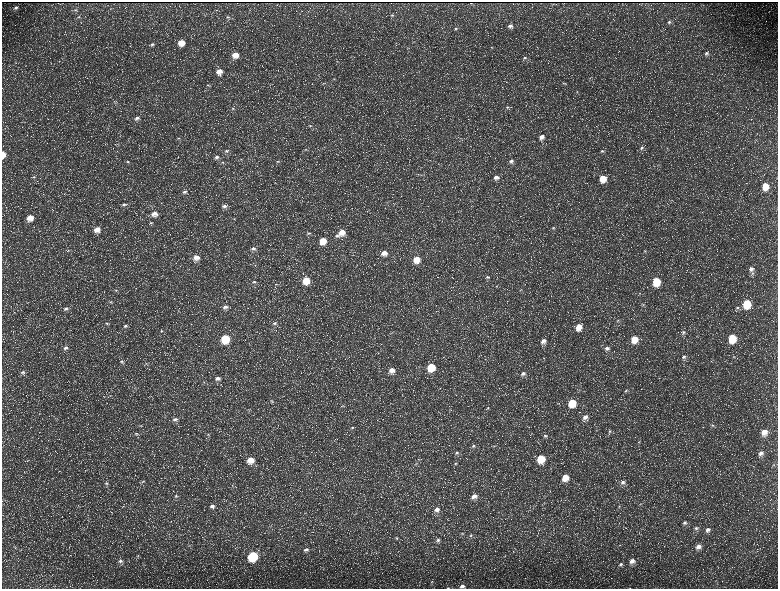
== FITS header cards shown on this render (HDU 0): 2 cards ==
NAXIS1  =                 1552 / length of data axis 1
NAXIS2  =                 1173 / length of data axis 2

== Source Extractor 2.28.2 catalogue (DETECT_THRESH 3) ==
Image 1552 x 1173 px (HDU 0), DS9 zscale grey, zoomed out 1/2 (1 PNG px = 2 x 2 image px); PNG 780 x 591 px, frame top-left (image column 1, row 1173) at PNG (2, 2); no overlay
Background 230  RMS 11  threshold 32.2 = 3 sigma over >= 5 px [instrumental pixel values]
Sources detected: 191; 36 cannot appear on this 1/2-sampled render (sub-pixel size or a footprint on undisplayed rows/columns) and are not listed; the other 155 listed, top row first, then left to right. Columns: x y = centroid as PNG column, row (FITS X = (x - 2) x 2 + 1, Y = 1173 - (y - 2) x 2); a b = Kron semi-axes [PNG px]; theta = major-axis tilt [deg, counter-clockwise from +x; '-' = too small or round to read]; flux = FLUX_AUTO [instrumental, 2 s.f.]
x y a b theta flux
471 3 2 1 - 900
16 8 6 4 20 5100
75 10 4 3 - 2200
392 15 5 4 - 3100
79 17 5 3 - 2400
228 17 6 4 4 3500
669 22 5 4 - 3300
510 26 6 5 - 7000
456 29 5 4 - 3700
181 43 6 6 - 24000
152 44 6 4 -3 4800
492 47 4 3 - 1700
706 53 5 4 - 4500
235 55 6 6 - 24000
525 58 5 4 - 4300
337 62 4 4 - 2300
219 71 7 6 - 17000
590 78 3 2 - 1000
334 79 4 2 - 1700
208 85 5 3 - 2700
577 92 3 2 - 1100
507 107 5 4 - 3100
233 108 6 3 -10 3200
137 118 7 5 6 7400
310 126 4 3 - 2400
542 137 6 5 - 10000
179 138 6 4 -18 3600
642 148 5 4 - 4100
306 150 5 3 - 2200
226 151 7 4 8 5600
602 151 5 3 - 3000
3 154 6 3 -88 23000
217 157 7 5 7 7500
277 161 5 4 - 2900
511 161 6 5 - 6700
128 162 5 3 - 2400
222 162 5 3 - 3200
659 165 4 2 - 1300
34 177 5 4 - 2700
496 177 6 6 - 9800
603 178 6 6 - 33000
765 186 6 5 - 37000
184 192 7 5 25 6700
124 204 6 4 0 4600
224 206 8 6 1 9700
155 214 7 7 - 15000
30 218 7 6 - 23000
234 218 4 3 - 1600
151 223 4 4 - 2300
553 228 4 4 - 2800
97 229 6 6 - 19000
342 232 8 7 - 23000
309 233 6 4 19 3600
337 236 6 5 - 5700
323 241 6 6 - 33000
253 249 6 5 - 7100
645 251 4 3 - 2200
384 253 7 7 - 19000
196 258 7 7 - 18000
416 259 7 7 - 32000
751 269 6 5 - 8500
752 273 4 4 - 3200
487 277 5 4 - 3700
306 280 6 6 - 42000
656 281 6 5 - 67000
254 282 6 4 21 3900
276 284 5 3 - 2000
116 290 4 3 - 2300
521 290 4 3 - 2100
640 293 4 3 - 1800
111 302 5 4 - 2900
747 304 6 5 - 89000
643 305 5 3 - 2400
225 307 7 5 7 7800
737 308 5 4 - 4000
66 309 6 5 - 5400
618 320 4 3 - 2100
107 323 5 3 - 2700
274 323 6 5 - 4700
125 326 5 4 - 5100
578 327 6 5 - 24000
161 331 5 3 - 2800
684 332 5 5 - 4100
732 338 6 5 - 76000
225 339 6 6 - 91000
634 339 7 6 - 33000
543 341 7 6 - 12000
601 345 3 2 - 990
66 348 6 5 - 6300
607 348 6 5 - 7700
684 357 6 5 - 5400
734 357 4 3 - 2300
121 362 6 4 -2 4300
146 363 4 3 - 2400
431 367 6 6 - 65000
392 370 7 7 - 18000
23 372 6 5 - 6000
523 373 7 5 16 8400
218 378 7 5 -1 9800
135 388 4 3 - 2500
626 391 5 4 - 2800
271 400 5 3 - 2700
572 403 7 6 - 54000
342 406 6 3 20 3600
488 408 5 4 - 3400
248 409 4 2 - 1600
585 417 7 5 29 11000
175 419 7 5 10 7100
713 425 4 4 - 2800
352 428 6 4 22 3800
609 431 6 4 25 3600
764 432 8 6 76 24000
136 433 5 4 - 3100
208 435 4 4 - 2700
545 436 6 5 - 4900
32 437 3 2 - 1400
639 442 5 3 - 1800
473 446 6 4 33 5000
494 446 4 3 - 1900
457 453 6 4 29 5100
761 453 7 6 - 10000
541 459 7 6 - 54000
250 460 8 7 - 27000
28 461 5 2 - 1600
456 463 5 3 - 3100
416 464 3 3 - 2200
773 465 3 3 - 1900
565 477 6 6 - 33000
143 481 5 3 - 2000
623 482 7 5 34 7600
106 483 5 4 - 3300
233 486 3 2 - 1500
176 496 5 5 - 4000
474 496 7 6 - 14000
212 506 7 5 10 8800
619 507 4 2 - 1500
436 510 8 6 14 12000
685 522 6 4 20 4900
696 528 5 5 - 4600
708 530 7 5 48 8100
471 536 6 4 26 4200
396 538 5 4 - 2900
438 540 6 5 - 6100
189 546 3 3 - 1800
698 547 7 5 36 11000
15 548 4 3 - 1700
306 550 6 4 13 6600
138 556 3 2 - 1300
253 556 6 6 - 160000
121 561 7 5 -12 5800
632 561 7 5 34 13000
621 564 5 4 - 4000
432 581 4 4 - 2700
462 586 7 5 7 7500
448 588 4 2 - 1200
At the frame edge (FLAGS 8, measured only in part): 3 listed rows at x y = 3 154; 462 586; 448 588
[36 sub-pixel or undisplayed-footprint detections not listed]